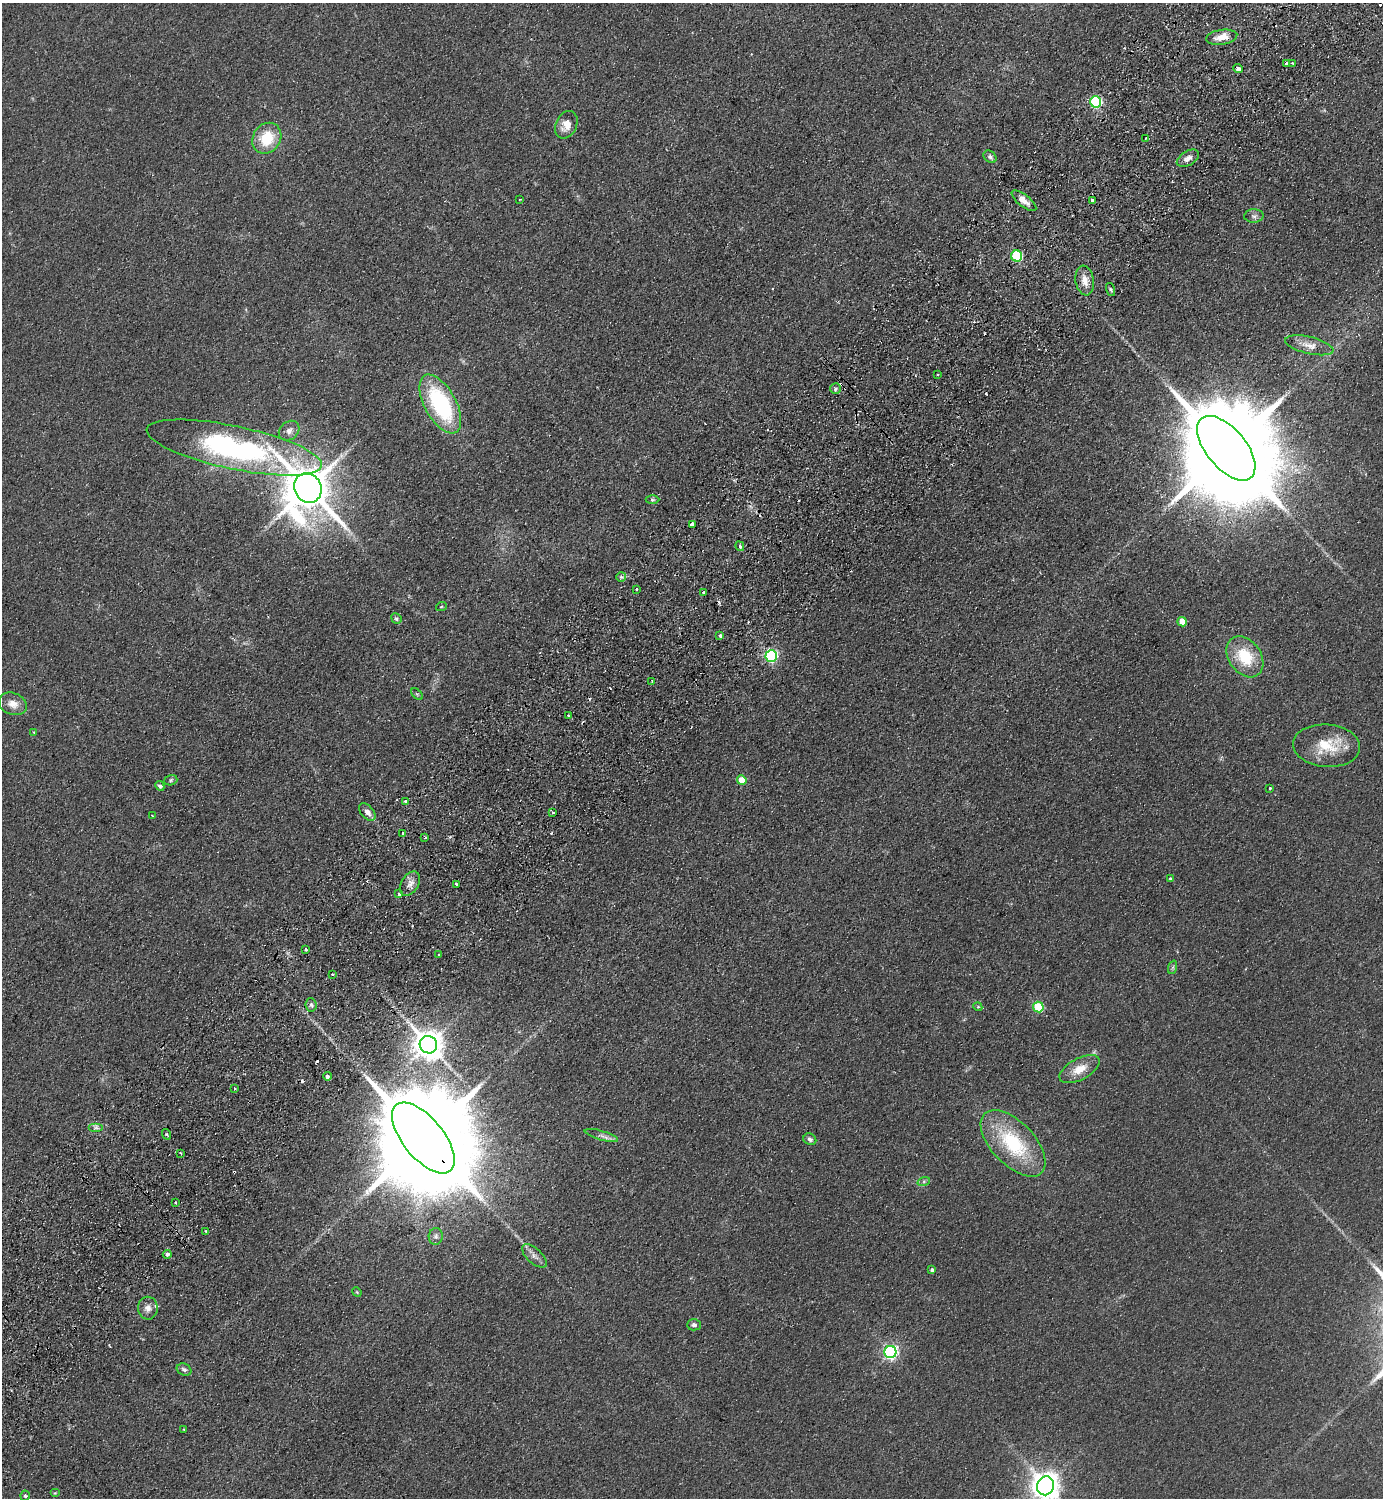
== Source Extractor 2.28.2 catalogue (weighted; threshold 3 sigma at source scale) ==
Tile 10 of 4 x 4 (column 2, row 3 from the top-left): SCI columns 1724-3104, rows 1541-3036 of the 6066 x 6071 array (HDU 1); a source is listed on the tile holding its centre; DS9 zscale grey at full resolution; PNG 1385 x 1500 px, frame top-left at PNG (2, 3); each listed source drawn as its Kron ellipse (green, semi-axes under 4 px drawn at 4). Shown black and unused: <1% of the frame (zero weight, under 2 of 3 exposures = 3% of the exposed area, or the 3 px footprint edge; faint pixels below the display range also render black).
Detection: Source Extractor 2.28.2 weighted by HDU 2 'WHT'; one run over the whole footprint, this tile lists its part. Background 0.0686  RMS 0.0096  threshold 0.043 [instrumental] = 3 sigma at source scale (4.5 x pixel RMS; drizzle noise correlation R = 1.50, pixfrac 1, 0.05/0.05 arcsec/px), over >= 5 px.
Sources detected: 108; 16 cosmic-ray / hot-pixel residue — neither listed nor drawn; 1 inside a brighter listed object's ellipse — not listed separately; the other 91 listed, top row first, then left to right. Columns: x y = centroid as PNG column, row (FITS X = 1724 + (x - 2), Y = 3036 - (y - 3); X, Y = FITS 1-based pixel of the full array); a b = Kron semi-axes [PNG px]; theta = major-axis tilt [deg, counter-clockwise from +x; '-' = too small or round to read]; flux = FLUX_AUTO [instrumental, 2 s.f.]
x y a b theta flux
1222 37 15 7 9 12
1286 63 3 3 - 3.3
1293 63 3 3 - 2.5
1238 69 5 3 - 16
1095 102 6 5 - 110
566 125 14 10 65 12
267 138 16 13 55 31
1146 138 4 2 - 0.87
990 157 7 5 -40 2.6
1188 158 12 7 30 5.8
520 199 3 2 - 0.56
1093 200 3 3 - 6
1024 201 15 6 -39 7.1
1254 216 10 6 1 3.3
1017 256 5 5 - 75
1085 281 15 9 -80 9.3
1110 290 7 3 -71 1.3
1309 345 25 8 -13 10
938 374 3 3 - 1.6
835 389 5 5 - 2
440 404 32 15 -61 110
289 431 11 9 39 5.3
234 448 89 21 -12 250
1226 448 38 20 -50 33000
308 488 15 13 -64 4500
652 500 7 3 1 1.3
692 524 4 3 - 12
740 546 5 3 - 2.3
621 577 5 5 - 1.7
637 589 3 3 - 3.4
703 593 3 2 - 2
441 607 5 3 - 0.9
396 618 5 5 - 1.5
1182 622 5 4 - 16
720 636 4 3 - 4.2
771 656 6 6 - 170
1245 657 22 16 -55 38
652 681 2 2 - 0.63
417 694 7 4 -44 1.4
13 704 14 11 -21 9.3
569 716 3 3 - 1
33 732 4 3 - 1.1
1327 746 33 21 -4 33
171 780 7 5 18 1.6
742 780 5 4 - 19
160 786 5 4 - 2.6
1270 788 3 3 - 1.8
406 802 3 3 - 4.8
367 812 10 6 -51 5.6
553 812 3 2 - 1.3
152 816 3 2 - 1.3
402 833 4 3 - 1.6
425 837 3 2 - 1.2
1170 879 3 3 - 1.7
410 884 13 8 58 6.1
456 884 4 3 - 2.9
399 894 3 3 - 1.1
306 949 3 3 - 3.3
439 955 3 2 - 1.1
1173 967 7 4 72 1.7
333 974 3 2 - 1.4
311 1005 7 5 -85 2.3
978 1007 4 3 - 0.94
1038 1007 5 5 - 52
428 1045 9 8 - 1500
1079 1069 22 10 28 15
327 1076 4 3 - 4
235 1089 3 2 - 1.8
96 1128 7 4 0 2.3
166 1134 5 3 - 0.97
601 1135 17 4 -16 3.9
423 1138 42 20 -51 38000
810 1139 7 5 -30 2.6
1013 1143 41 21 -46 73
181 1153 3 3 - 1.1
924 1181 6 4 19 1.8
175 1203 3 3 - 1.8
206 1231 3 2 - 1.2
436 1236 8 7 - 3
167 1254 4 4 - 3.2
534 1256 15 7 -42 5.5
932 1270 4 3 - 2.6
357 1292 5 4 - 0.88
148 1308 11 10 - 5.7
694 1325 7 5 -1 2.6
890 1352 6 6 - 220
184 1370 7 5 -25 2.7
184 1430 4 2 - 0.76
1046 1486 9 8 - 1300
55 1493 5 4 - 0.94
25 1496 5 4 - 1.6
Overlapping masked pixels (flux is a lower limit): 1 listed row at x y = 423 1138
Isophote crosses this tile's border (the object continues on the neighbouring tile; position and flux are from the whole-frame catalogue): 1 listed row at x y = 1046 1486